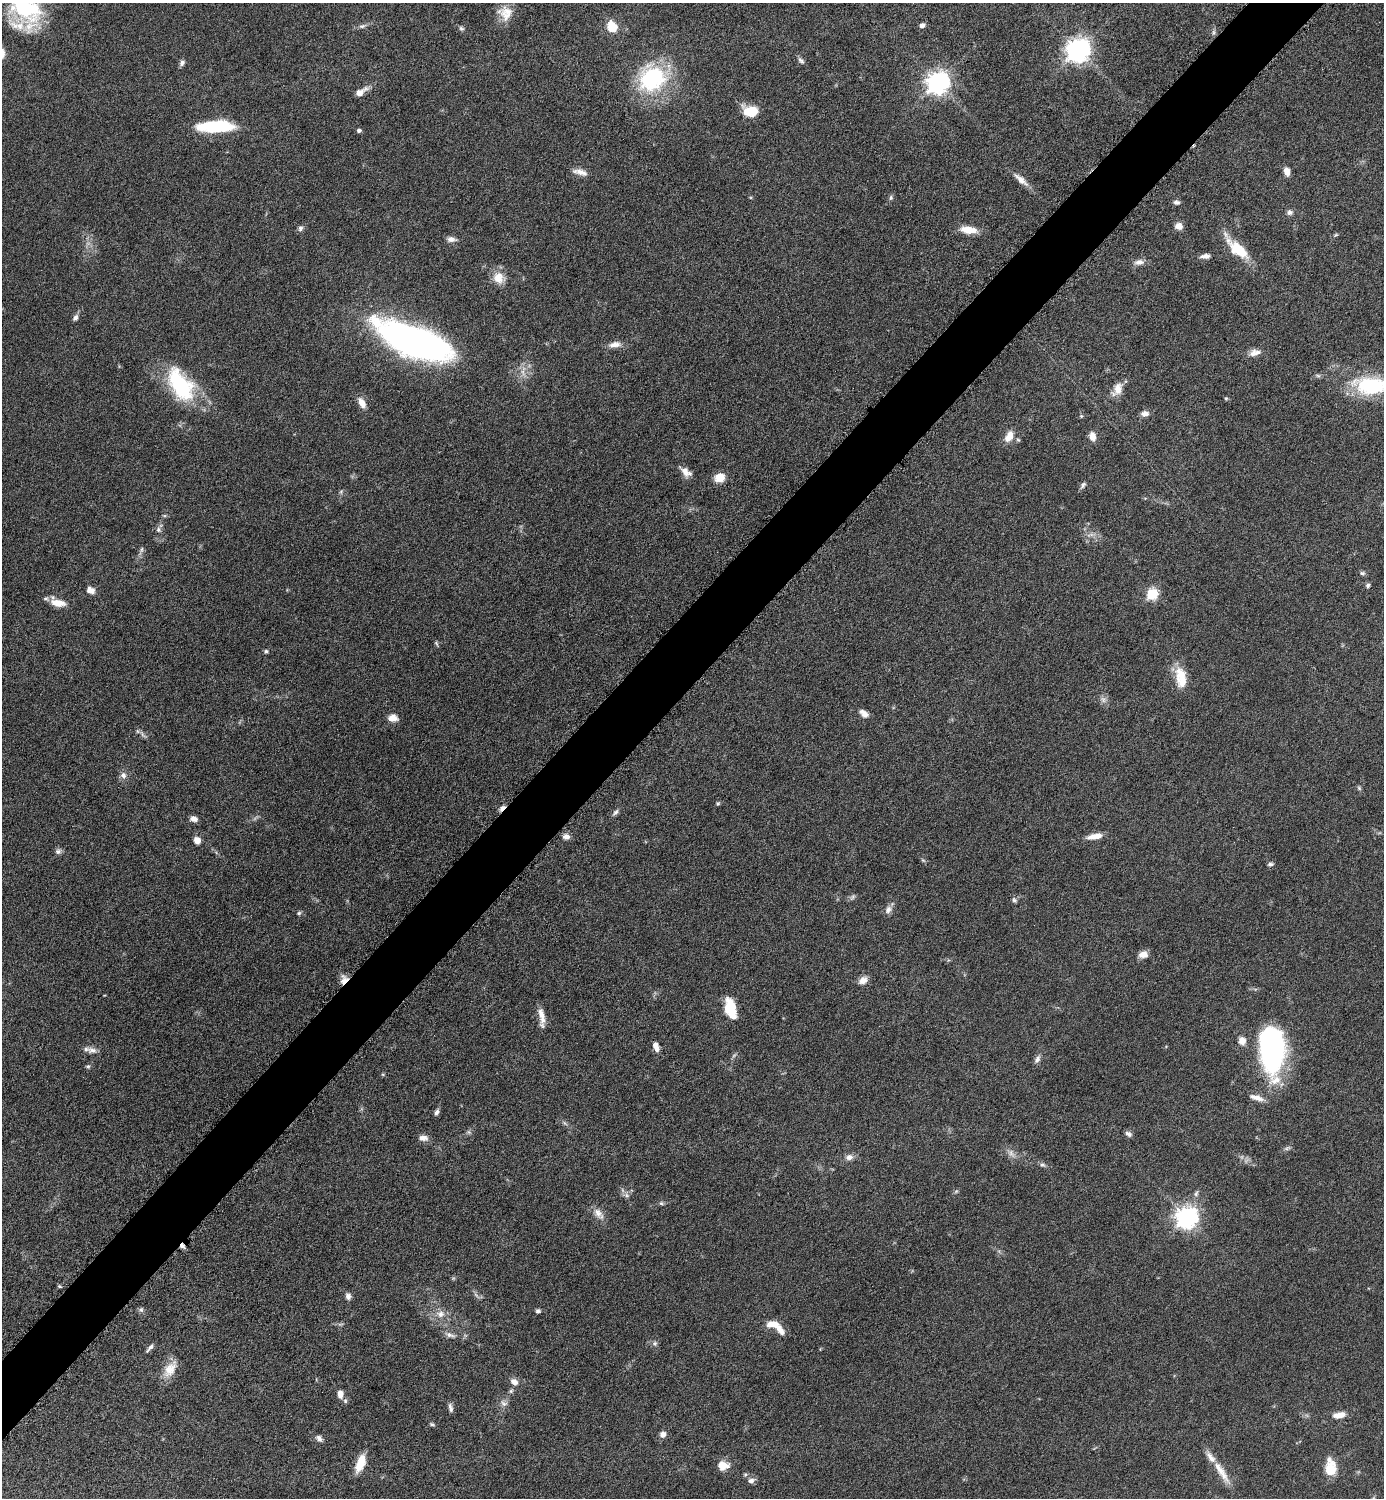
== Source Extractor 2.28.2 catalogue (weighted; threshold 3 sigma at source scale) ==
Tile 10 of 4 x 4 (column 2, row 3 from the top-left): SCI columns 1690-3071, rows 1503-2998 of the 6002 x 6002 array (HDU 1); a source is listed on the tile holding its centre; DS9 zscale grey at full resolution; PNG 1386 x 1500 px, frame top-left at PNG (2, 3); no overlay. Shown black and unused: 5% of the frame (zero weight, under 6 of 12 exposures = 1% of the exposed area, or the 3 px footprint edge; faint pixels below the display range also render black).
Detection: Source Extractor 2.28.2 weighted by HDU 2 'WHT'; one run over the whole footprint, this tile lists its part. Background 0.087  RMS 0.0038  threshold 0.0156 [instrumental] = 3 sigma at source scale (4.09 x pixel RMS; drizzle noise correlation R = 1.36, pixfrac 0.8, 0.05/0.05 arcsec/px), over >= 5 px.
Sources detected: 142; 3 too faint to see at this stretch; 2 inside a brighter object's white glare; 1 cosmic-ray / hot-pixel residue — not listed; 7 inside a brighter listed object's ellipse — not listed separately; the other 129 listed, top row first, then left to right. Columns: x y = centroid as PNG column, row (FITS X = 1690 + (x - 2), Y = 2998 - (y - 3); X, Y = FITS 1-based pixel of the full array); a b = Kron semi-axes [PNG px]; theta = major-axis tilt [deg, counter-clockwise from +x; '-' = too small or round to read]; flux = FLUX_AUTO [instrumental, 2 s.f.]
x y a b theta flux
25 7 43 30 -56 38
506 13 20 18 75 6.2
922 25 6 5 - 1.4
362 26 11 5 16 1.3
612 26 15 13 -57 6.1
461 28 7 6 - 0.75
1078 50 8 8 - 310
801 60 11 5 -50 1
182 63 8 6 56 1.2
652 78 36 30 34 36
937 83 8 8 - 270
360 92 15 6 33 3.4
750 111 16 11 -12 7.6
214 127 22 17 27 11
359 130 5 4 - 0.88
1287 171 10 6 -75 2.5
580 172 20 7 -14 2.8
1021 180 22 7 -41 3.5
891 198 6 5 - 0.74
1176 202 8 6 -16 1.1
1289 212 8 7 - 1.3
1179 226 9 8 - 2.4
300 228 8 6 57 1.1
968 230 18 8 -6 6.1
1336 235 6 4 20 0.49
451 239 12 7 -2 1.8
1237 248 37 13 -44 12
1206 256 12 6 7 1.8
1139 262 13 8 9 2.2
499 278 17 15 -46 5
75 318 7 6 - 1.3
413 341 71 26 -22 170
615 344 15 8 8 2.8
1255 353 16 9 13 2.7
180 385 42 23 -58 32
1371 385 48 22 -3 31
1118 389 17 11 66 4
1226 398 5 4 - 0.43
362 403 13 7 -61 3.3
1145 414 10 7 4 1.9
1081 416 5 4 - 0.45
1009 436 14 9 62 4.2
1092 436 10 7 -80 2.8
686 472 14 8 -42 3
720 477 10 9 - 5.5
1083 485 10 5 54 0.97
341 492 6 5 - 0.61
159 530 7 6 - 1.1
142 550 9 5 69 0.94
1362 573 7 6 - 0.79
1368 585 6 6 - 0.83
90 590 10 7 -22 2.6
1152 594 6 6 - 29
58 603 18 8 -11 5.3
436 643 7 5 -61 0.58
266 651 5 4 - 0.62
1181 674 21 15 -52 6.8
864 714 12 7 -41 2.1
393 718 11 8 -4 3
143 735 16 4 -49 1.2
123 775 9 8 - 1.8
1359 788 6 5 - 0.6
718 803 6 4 73 0.51
502 808 9 4 45 1.8
615 812 10 5 51 1.1
194 819 9 6 -8 1.8
1095 836 19 6 11 3.8
566 837 9 7 -8 1.8
197 840 6 6 - 3.2
58 851 8 8 - 1.2
923 860 7 4 -44 0.55
1270 864 6 4 -1 0.84
852 897 10 5 48 0.89
1014 900 8 5 -61 0.82
888 910 12 9 56 1.8
299 913 6 5 - 0.64
1143 954 10 8 9 2.7
344 980 12 8 76 2.8
863 980 12 9 31 2.6
730 1008 19 10 -75 11
541 1014 16 8 -76 3.1
1242 1041 10 9 - 2.7
656 1047 12 6 -70 2.3
92 1050 14 8 -8 2.1
1271 1050 51 24 -86 74
1037 1059 11 6 62 1.5
88 1066 6 6 - 0.61
1256 1097 18 7 -16 2.9
437 1112 8 5 63 1.2
565 1123 7 5 -58 0.74
469 1132 7 5 -45 0.73
1128 1134 9 5 -28 1.1
423 1138 13 8 -8 2
1287 1148 9 5 27 0.85
1011 1153 14 9 -52 2.3
849 1157 10 7 12 2
1042 1165 8 6 -27 0.92
956 1191 6 5 - 0.58
1196 1193 9 5 72 1
626 1195 10 6 -53 1.4
661 1203 6 5 - 0.63
598 1213 17 10 -58 3.1
1186 1217 8 7 - 240
59 1286 5 4 - 0.48
348 1296 8 6 -82 1.6
141 1310 7 7 - 0.82
538 1311 5 5 - 0.85
440 1314 13 10 -3 3.4
340 1324 9 3 5 0.69
773 1324 15 7 0 4.8
450 1335 16 6 -20 1.9
655 1343 7 7 - 0.93
150 1348 12 4 50 1.2
170 1369 25 13 57 5.8
514 1382 10 8 -38 2.3
511 1391 6 6 - 0.71
340 1394 10 6 -87 2.3
345 1401 7 5 -88 0.76
503 1403 12 8 -33 1.7
450 1408 12 5 -80 1.3
1339 1415 15 7 9 3.3
432 1424 7 4 -15 0.62
663 1434 6 6 - 2.3
319 1438 10 7 -42 1.5
360 1463 20 8 70 7.4
723 1465 14 10 0 4
1330 1467 21 13 -87 6.9
1219 1468 41 9 -57 6.7
751 1480 10 6 10 1.5
Overlapping masked pixels (flux is a lower limit): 2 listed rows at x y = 502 808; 344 980
Isophote crosses this tile's border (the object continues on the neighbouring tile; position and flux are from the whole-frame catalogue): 2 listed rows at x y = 25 7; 1371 385